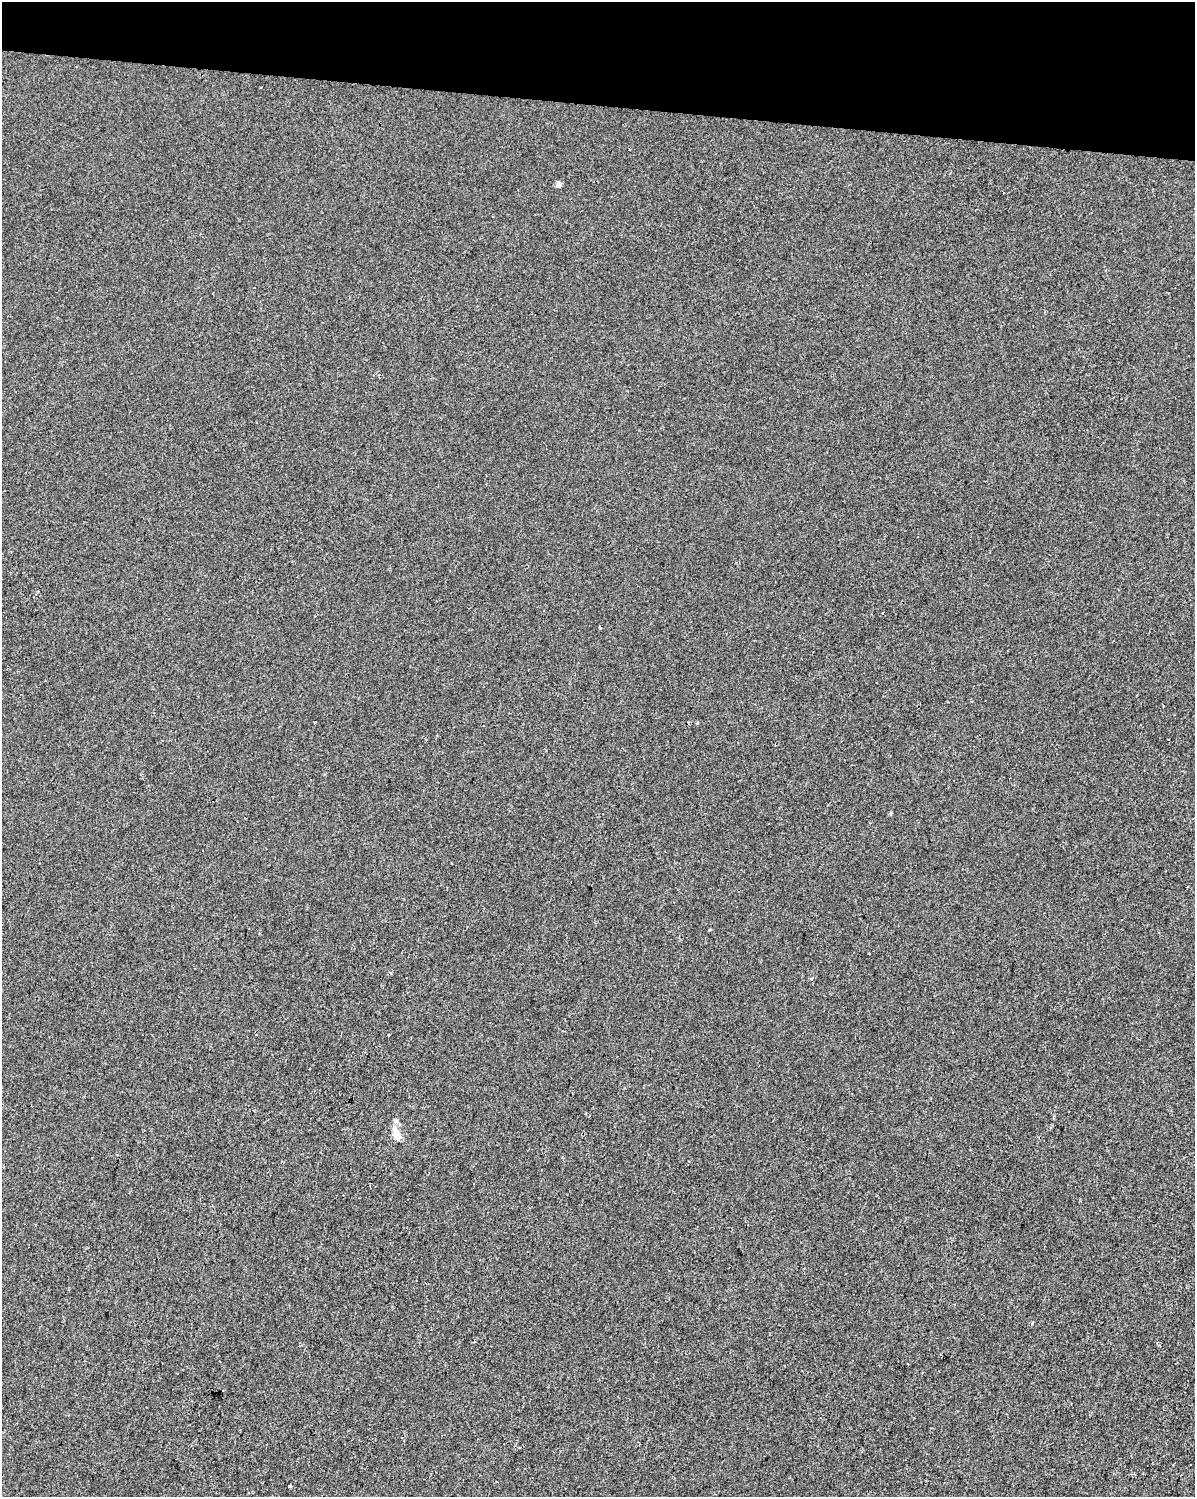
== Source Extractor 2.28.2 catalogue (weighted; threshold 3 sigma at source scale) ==
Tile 2 of 4 x 3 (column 2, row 1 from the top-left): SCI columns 1194-2386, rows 3217-4711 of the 4778 x 4994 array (HDU 1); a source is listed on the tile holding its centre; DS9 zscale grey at full resolution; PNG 1197 x 1499 px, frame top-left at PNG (2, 2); no overlay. Shown black and unused: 7% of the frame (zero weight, under 2 of 3 exposures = <1% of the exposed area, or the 3 px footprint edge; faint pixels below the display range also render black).
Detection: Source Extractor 2.28.2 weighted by HDU 2 'WHT'; one run over the whole footprint, this tile lists its part. Background -1.15e-04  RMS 0.0042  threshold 0.0191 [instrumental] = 3 sigma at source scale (4.5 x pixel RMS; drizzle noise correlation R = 1.50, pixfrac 1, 0.0396/0.0396 arcsec/px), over >= 5 px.
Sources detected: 9; all 9 listed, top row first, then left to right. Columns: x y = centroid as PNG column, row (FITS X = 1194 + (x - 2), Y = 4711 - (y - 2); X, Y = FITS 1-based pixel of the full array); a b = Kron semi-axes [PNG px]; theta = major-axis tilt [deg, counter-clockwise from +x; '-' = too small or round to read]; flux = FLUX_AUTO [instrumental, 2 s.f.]
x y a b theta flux
559 184 5 4 - 3.2
315 722 3 2 - 0.34
697 723 5 3 - 0.35
891 813 5 3 - 0.47
811 979 4 3 - 1.8
396 1134 18 8 -71 4.5
1032 1323 3 3 - 0.78
908 1364 2 2 - 0.39
290 1486 4 3 - 2.8